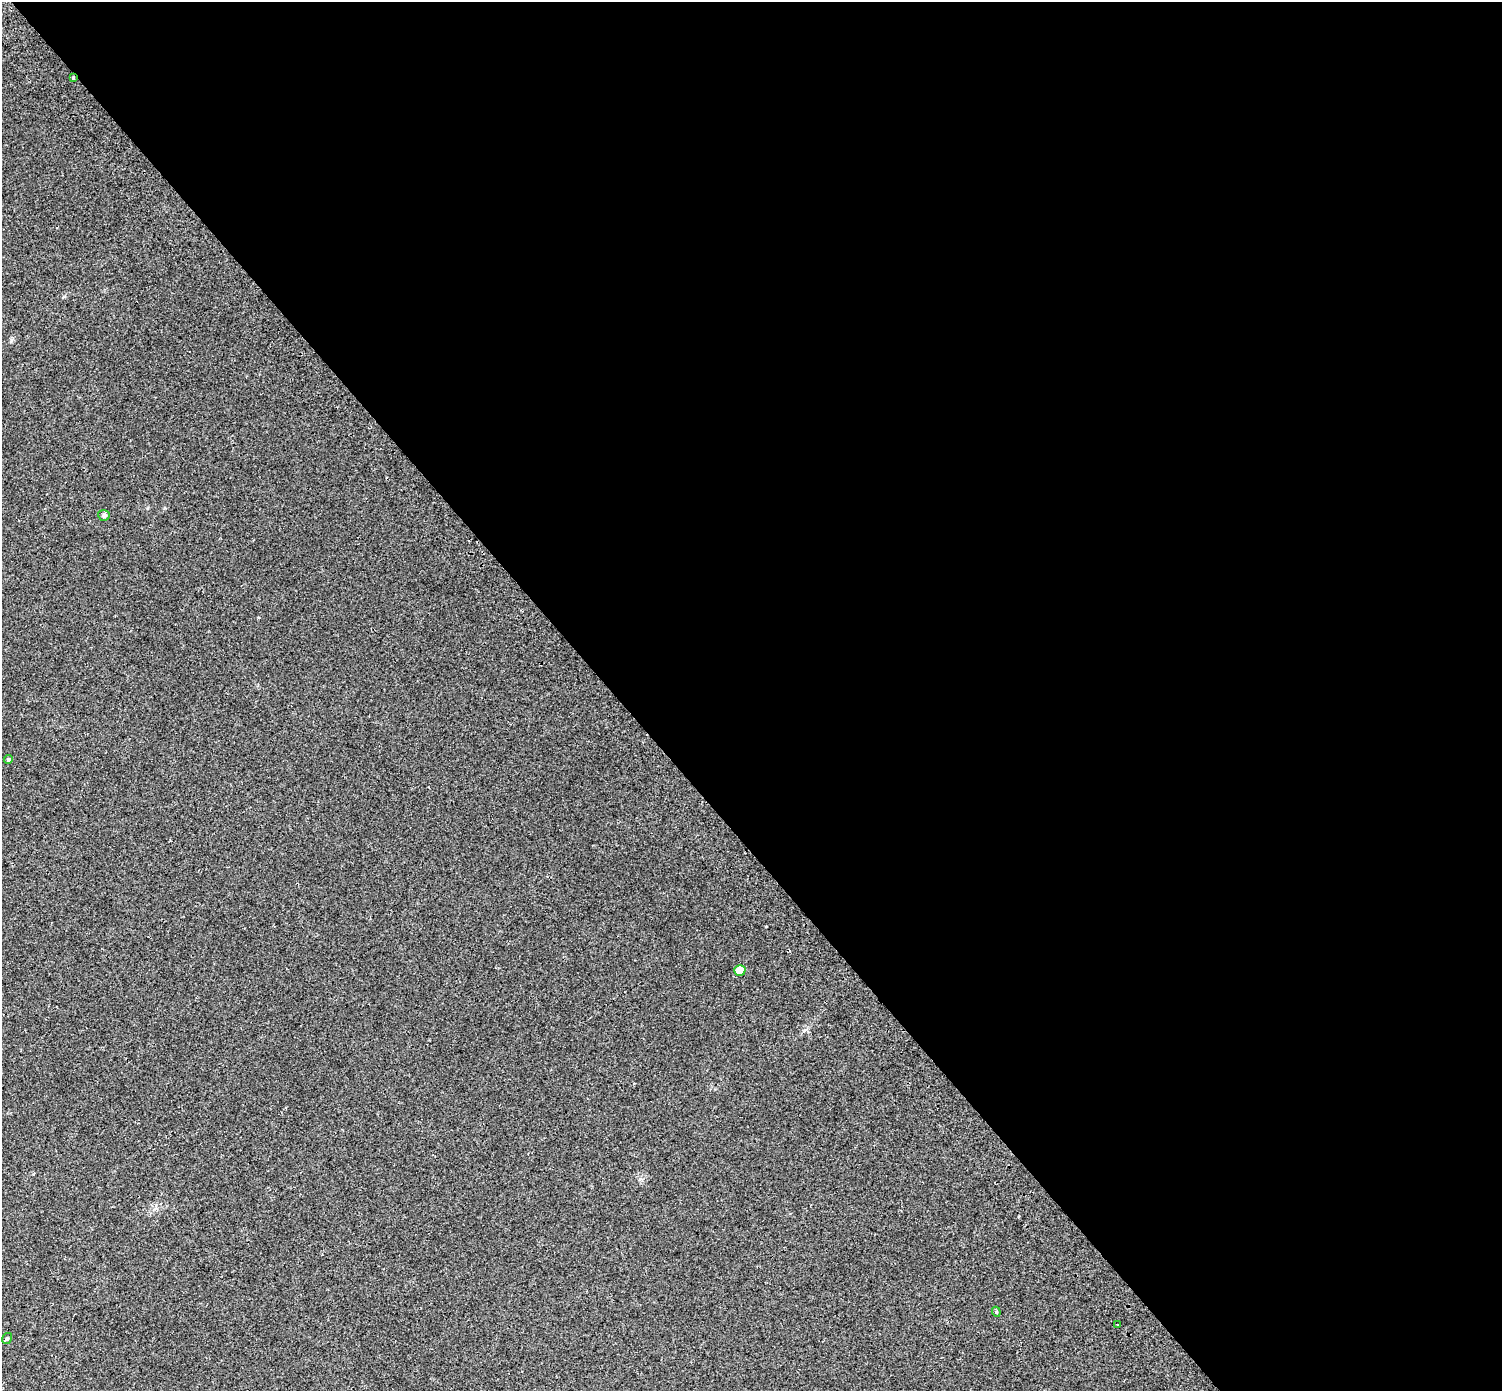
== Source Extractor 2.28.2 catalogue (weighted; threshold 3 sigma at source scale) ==
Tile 8 of 4 x 4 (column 4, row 2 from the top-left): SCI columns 4566-6065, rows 3072-4460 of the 6126 x 6079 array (HDU 1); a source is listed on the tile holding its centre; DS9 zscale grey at full resolution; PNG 1504 x 1393 px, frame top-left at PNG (2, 2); each listed source drawn as its Kron ellipse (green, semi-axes under 4 px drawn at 4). Shown black and unused: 59% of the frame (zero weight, under 2 of 3 exposures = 4% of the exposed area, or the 3 px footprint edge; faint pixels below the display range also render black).
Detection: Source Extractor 2.28.2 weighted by HDU 2 'WHT'; one run over the whole footprint, this tile lists its part. Background 0.0555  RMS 0.011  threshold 0.0511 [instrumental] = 3 sigma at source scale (4.5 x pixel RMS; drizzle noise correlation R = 1.50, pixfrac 1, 0.0396/0.0396 arcsec/px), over >= 5 px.
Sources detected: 8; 1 cosmic-ray / hot-pixel residue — neither listed nor drawn; the other 7 listed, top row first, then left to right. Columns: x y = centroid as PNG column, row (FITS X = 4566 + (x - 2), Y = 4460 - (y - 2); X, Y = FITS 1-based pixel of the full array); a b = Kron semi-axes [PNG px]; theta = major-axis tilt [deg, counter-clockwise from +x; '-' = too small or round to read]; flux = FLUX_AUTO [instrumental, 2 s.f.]
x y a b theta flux
73 78 3 3 - 6.2
104 515 6 5 - 2.8
8 759 4 4 - 1.9
740 970 6 5 - 14
996 1312 5 4 - 1.6
1117 1325 3 2 - 1.1
7 1338 5 5 - 1.9
Overlapping masked pixels (flux is a lower limit): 1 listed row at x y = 73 78